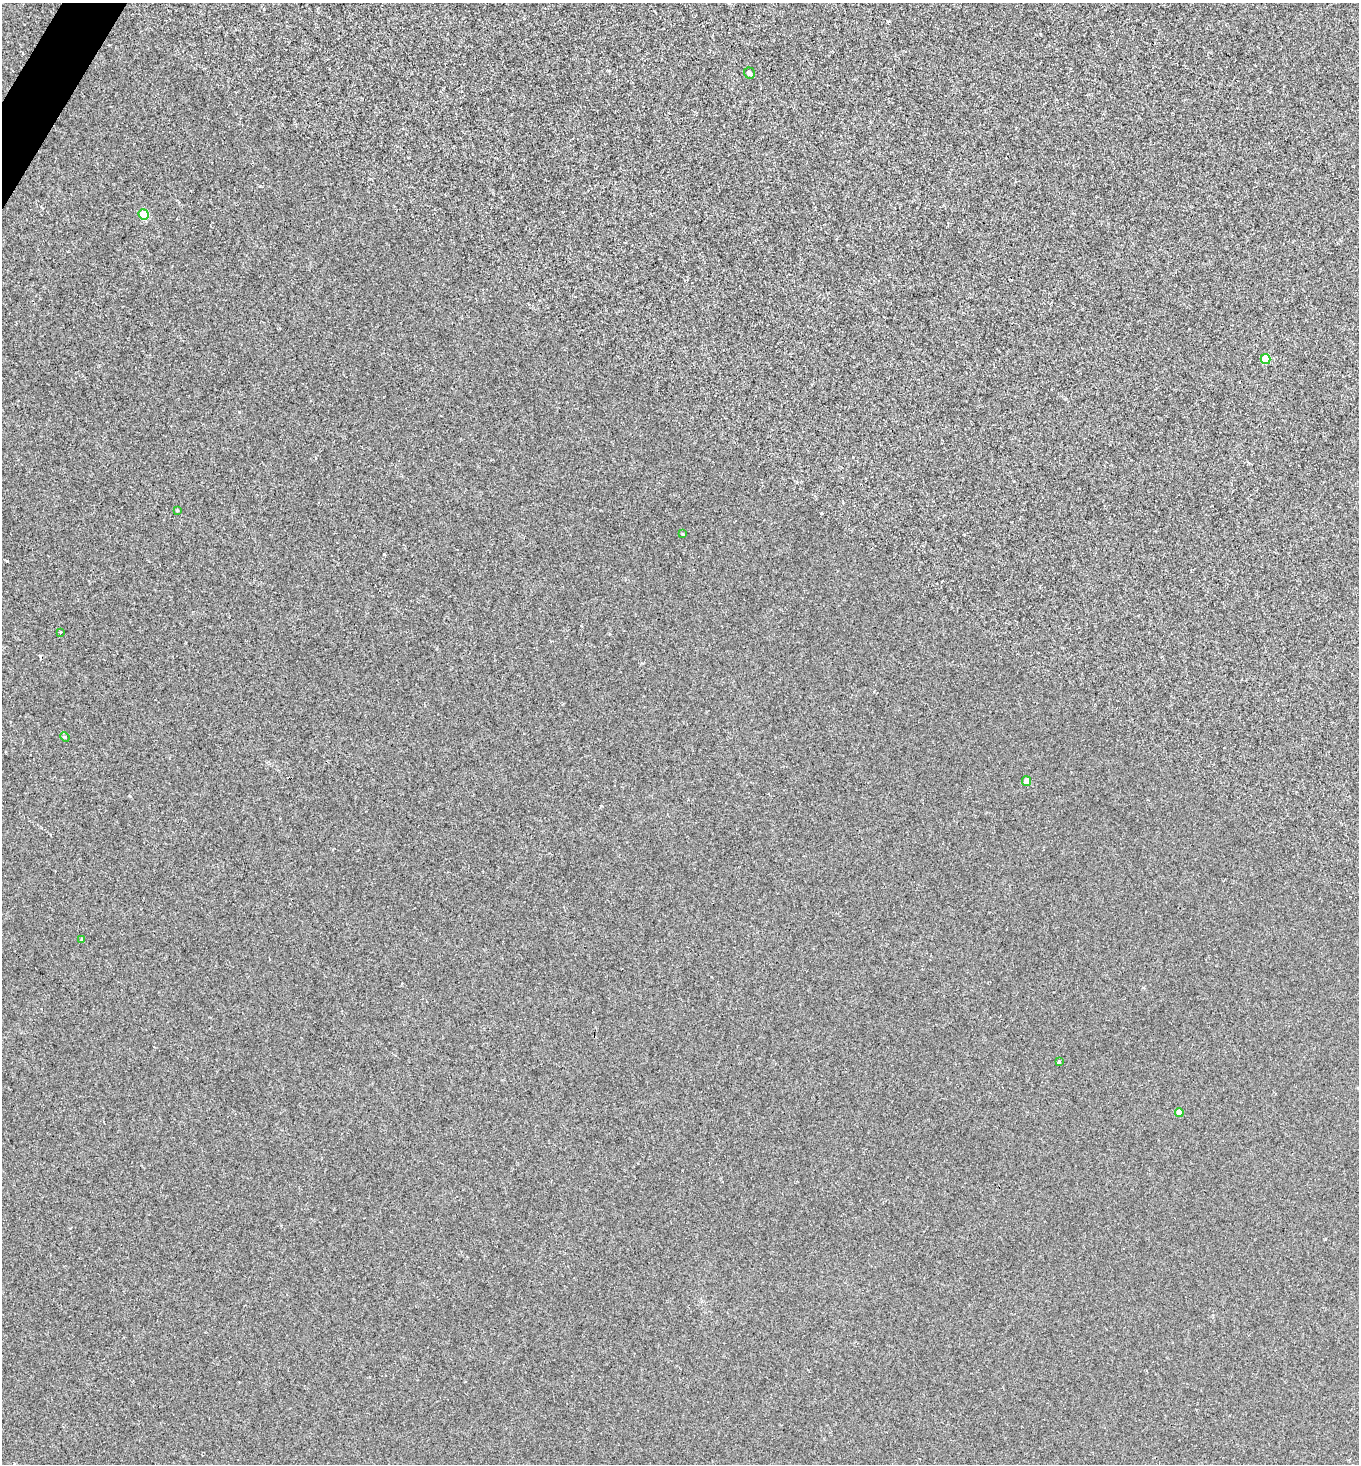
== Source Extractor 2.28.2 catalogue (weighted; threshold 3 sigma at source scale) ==
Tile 11 of 4 x 4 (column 3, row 3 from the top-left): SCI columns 2858-4214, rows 1463-2924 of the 5857 x 5849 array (HDU 1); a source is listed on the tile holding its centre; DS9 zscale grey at full resolution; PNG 1361 x 1466 px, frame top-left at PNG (2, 3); each listed source drawn as its Kron ellipse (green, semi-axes under 4 px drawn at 4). Shown black and unused: <1% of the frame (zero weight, under 2 of 3 exposures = <1% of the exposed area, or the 3 px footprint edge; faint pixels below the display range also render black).
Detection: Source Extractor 2.28.2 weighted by HDU 2 'WHT'; one run over the whole footprint, this tile lists its part. Background 3.64e-04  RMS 0.0048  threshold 0.0216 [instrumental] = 3 sigma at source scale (4.5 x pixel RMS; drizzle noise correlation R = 1.50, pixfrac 1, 0.05/0.05 arcsec/px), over >= 5 px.
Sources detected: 13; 2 cosmic-ray / hot-pixel residue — neither listed nor drawn; the other 11 listed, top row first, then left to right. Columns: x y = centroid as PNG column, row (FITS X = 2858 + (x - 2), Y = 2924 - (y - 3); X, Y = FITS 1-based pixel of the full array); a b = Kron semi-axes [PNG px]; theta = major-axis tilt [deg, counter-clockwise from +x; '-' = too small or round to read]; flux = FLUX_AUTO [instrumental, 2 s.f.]
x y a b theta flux
749 73 5 5 - 1.7
144 214 5 5 - 14
1266 359 5 5 - 15
177 510 4 3 - 0.49
683 534 4 4 - 0.4
60 632 3 2 - 0.59
65 737 5 4 - 0.66
1026 781 5 4 - 4.2
82 940 4 4 - 0.7
1059 1062 4 4 - 0.58
1179 1112 4 4 - 3.3
Unlisted compact peaks at least as high as the median listed source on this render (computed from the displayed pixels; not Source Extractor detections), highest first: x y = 821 513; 384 554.